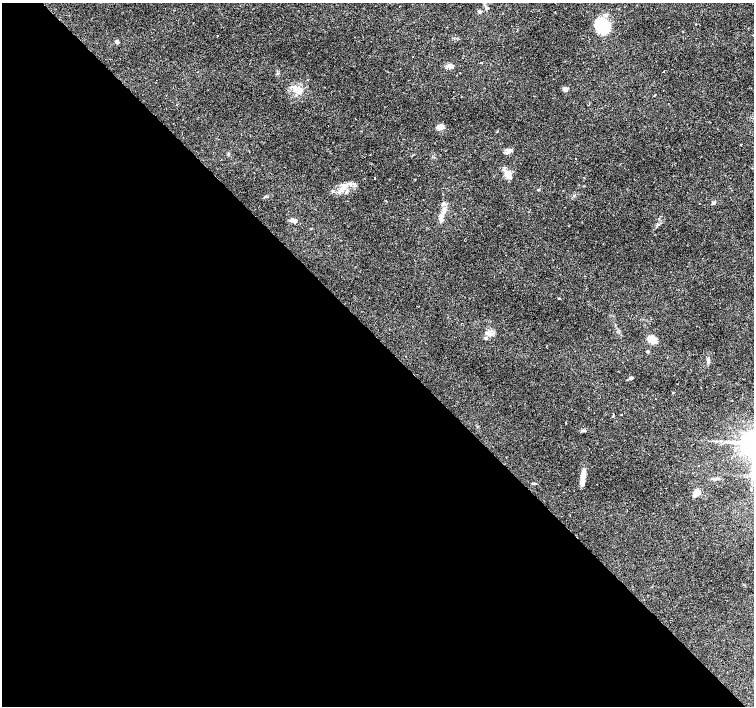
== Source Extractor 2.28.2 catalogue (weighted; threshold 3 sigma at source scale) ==
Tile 9 of 4 x 4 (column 1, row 3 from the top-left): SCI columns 5-1508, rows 1622-3029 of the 6018 x 5993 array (HDU 1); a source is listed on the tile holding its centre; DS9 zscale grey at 2 x 2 block average (1 PNG px = mean of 2 x 2 image px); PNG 756 x 708 px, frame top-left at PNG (2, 3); no overlay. Shown black and unused: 52% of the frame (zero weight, under 2 of 3 exposures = <1% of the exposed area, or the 3 px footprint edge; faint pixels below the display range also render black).
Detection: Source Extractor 2.28.2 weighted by HDU 2 'WHT'; one run over the whole footprint, this tile lists its part. Background 0.067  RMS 0.0058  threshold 0.0263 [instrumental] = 3 sigma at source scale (4.5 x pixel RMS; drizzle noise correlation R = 1.50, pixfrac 1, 0.0396/0.0396 arcsec/px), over >= 5 px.
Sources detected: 40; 2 cosmic-ray / hot-pixel residue — not listed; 2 inside a brighter listed object's ellipse — not listed separately; the other 36 listed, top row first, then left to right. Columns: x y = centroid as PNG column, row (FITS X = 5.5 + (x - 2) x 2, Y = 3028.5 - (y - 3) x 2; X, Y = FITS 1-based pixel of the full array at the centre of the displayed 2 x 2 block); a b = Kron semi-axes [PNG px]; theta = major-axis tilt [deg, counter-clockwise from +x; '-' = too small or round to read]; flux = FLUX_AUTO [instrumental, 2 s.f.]
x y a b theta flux
487 8 5 3 - 1.6
480 11 4 3 - 2
603 25 17 12 -44 52
218 36 2 2 - 2.2
117 42 4 3 - 1.8
481 62 2 2 - 3
451 66 5 3 - 2.8
663 71 2 2 - 5.2
298 89 14 8 -23 15
565 89 5 4 - 4.5
654 96 2 2 - 1.9
440 127 9 5 -4 6.6
741 144 2 2 - 0.96
509 150 8 5 6 5.6
508 176 13 5 -52 9
375 178 2 2 - 3
344 186 14 5 37 10
539 190 4 2 - 1.1
266 196 5 3 - 1.6
713 203 4 3 - 2.6
443 204 6 4 -10 2.7
441 217 5 4 - 3.6
294 221 10 4 -3 4.4
559 298 3 2 - 0.85
486 333 6 5 - 4.5
652 339 8 6 -12 20
647 351 4 3 - 1.6
708 360 8 3 -85 3.1
632 378 4 3 - 1.8
621 415 2 2 - 3.3
752 476 4 2 - 1.8
583 477 19 4 83 15
715 479 7 3 3 2.4
597 484 2 2 - 2.4
666 488 2 2 - 1.1
696 492 8 5 43 11
Diffuse or blended objects may show on this block-average render without a row.